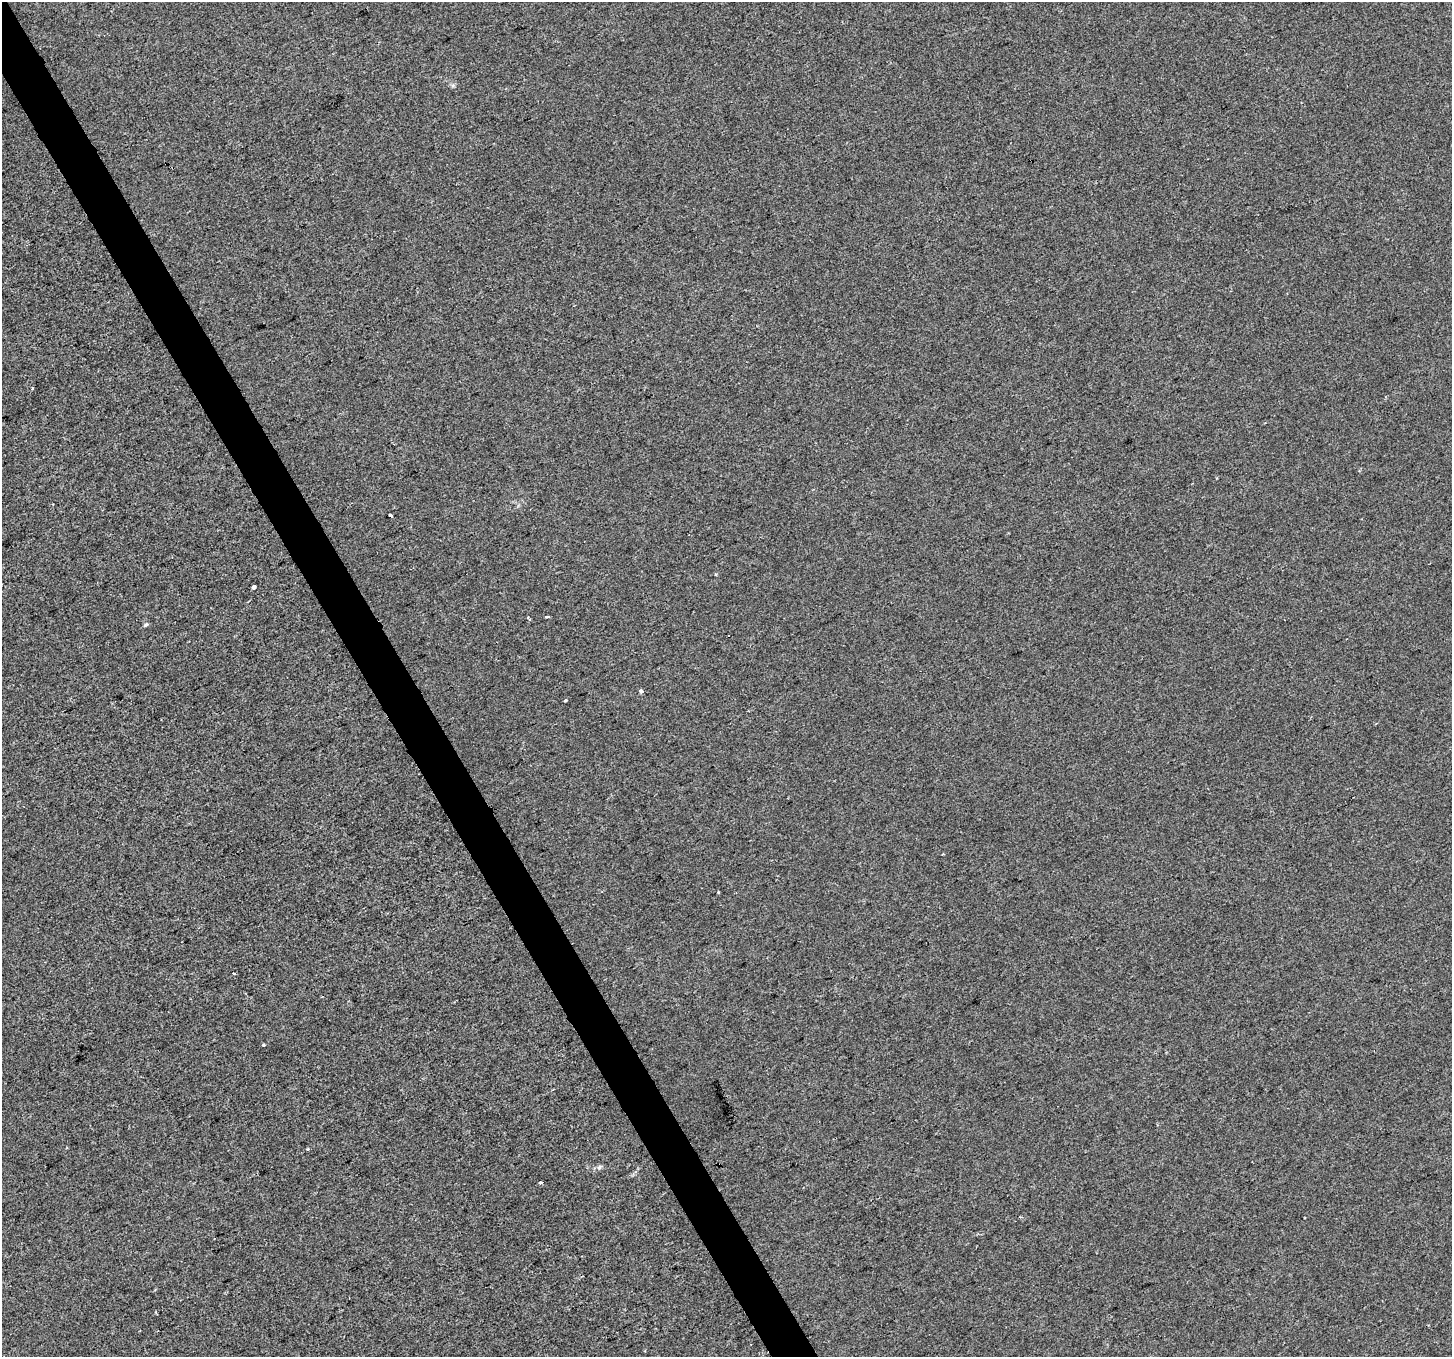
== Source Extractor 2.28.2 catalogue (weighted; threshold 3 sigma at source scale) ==
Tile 11 of 4 x 4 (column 3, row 3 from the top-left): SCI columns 2901-4350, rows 1520-2874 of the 5799 x 5687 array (HDU 1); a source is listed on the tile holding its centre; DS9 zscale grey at full resolution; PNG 1454 x 1359 px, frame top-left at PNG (2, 2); no overlay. Shown black and unused: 3% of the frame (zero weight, under 2 of 3 exposures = <1% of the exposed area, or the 3 px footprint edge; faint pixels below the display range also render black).
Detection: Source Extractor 2.28.2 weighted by HDU 2 'WHT'; one run over the whole footprint, this tile lists its part. Background 0.00151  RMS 0.0057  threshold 0.0255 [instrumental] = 3 sigma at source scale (4.5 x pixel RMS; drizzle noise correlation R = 1.50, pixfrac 1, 0.0396/0.0396 arcsec/px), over >= 5 px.
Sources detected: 12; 1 cosmic-ray / hot-pixel residue — not listed; the other 11 listed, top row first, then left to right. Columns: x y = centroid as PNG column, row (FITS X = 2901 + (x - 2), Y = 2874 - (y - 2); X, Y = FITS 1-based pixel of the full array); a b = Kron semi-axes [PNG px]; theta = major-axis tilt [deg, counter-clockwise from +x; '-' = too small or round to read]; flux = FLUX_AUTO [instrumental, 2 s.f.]
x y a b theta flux
32 389 3 2 - 0.88
390 515 4 3 - 2.6
254 587 3 3 - 21
547 617 5 3 - 1.6
530 619 4 2 - 0.95
145 625 6 5 - 0.99
641 691 4 3 - 3.8
565 700 4 3 - 0.77
234 973 3 3 - 1.9
599 1167 8 5 28 1.4
540 1183 3 3 - 2.2